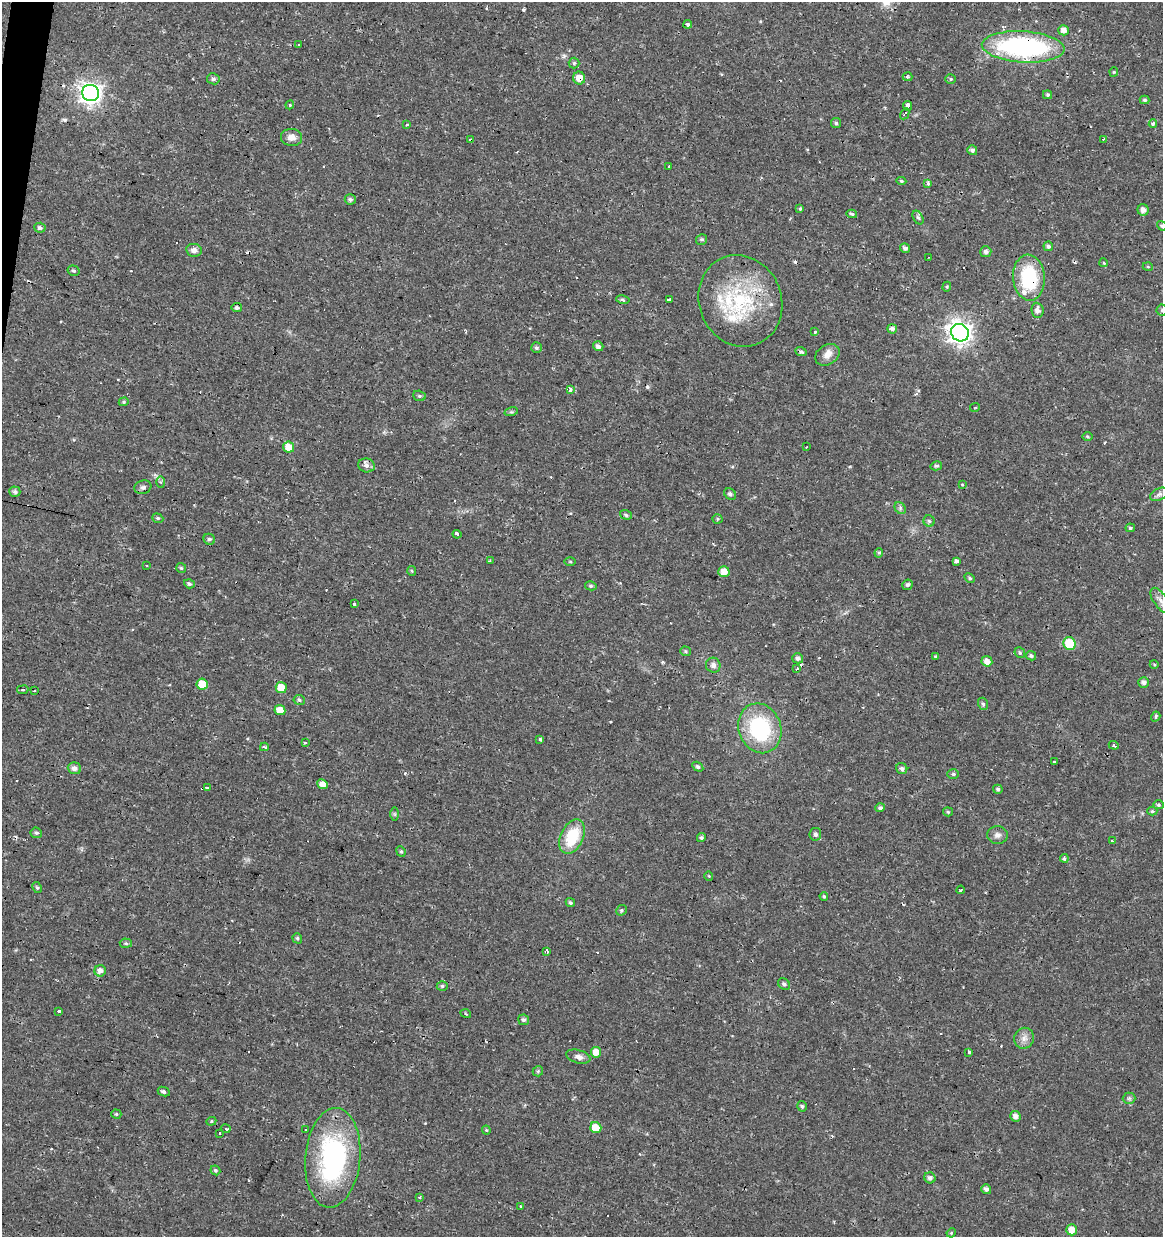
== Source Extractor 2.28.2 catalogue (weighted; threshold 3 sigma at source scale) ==
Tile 11 of 4 x 4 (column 3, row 3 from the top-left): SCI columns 2541-3701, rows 1238-2472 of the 5142 x 4941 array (HDU 1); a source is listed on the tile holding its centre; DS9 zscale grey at full resolution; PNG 1165 x 1239 px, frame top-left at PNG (2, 2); each listed source drawn as its Kron ellipse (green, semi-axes under 4 px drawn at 4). Shown black and unused: <1% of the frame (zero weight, under 2 of 3 exposures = <1% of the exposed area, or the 3 px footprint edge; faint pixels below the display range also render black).
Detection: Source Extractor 2.28.2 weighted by HDU 2 'WHT'; one run over the whole footprint, this tile lists its part. Background 0.0224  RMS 0.0028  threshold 0.0127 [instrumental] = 3 sigma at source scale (4.5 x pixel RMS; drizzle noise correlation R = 1.50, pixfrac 1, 0.0396/0.0396 arcsec/px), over >= 5 px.
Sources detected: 211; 27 cosmic-ray / hot-pixel residue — neither listed nor drawn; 5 inside a brighter listed object's ellipse — not listed separately; the other 179 listed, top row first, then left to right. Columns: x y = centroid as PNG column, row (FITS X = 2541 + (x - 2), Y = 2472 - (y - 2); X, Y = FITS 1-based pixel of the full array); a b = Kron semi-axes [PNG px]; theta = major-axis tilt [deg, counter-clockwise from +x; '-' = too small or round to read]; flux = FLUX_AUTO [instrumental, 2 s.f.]
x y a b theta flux
688 24 4 4 - 0.7
1064 30 5 5 - 1.7
298 45 3 3 - 0.82
1023 47 41 15 -3 53
574 63 5 5 - 0.49
1114 72 4 4 - 0.31
908 77 5 3 - 0.4
579 78 6 6 - 2.7
213 79 6 5 - 0.69
951 79 5 5 - 0.47
90 93 8 8 - 170
1048 95 4 4 - 0.5
1145 100 5 4 - 0.46
290 105 4 4 - 0.42
908 106 5 4 - 3.1
905 114 6 3 61 1.4
836 123 5 5 - 0.44
1153 123 4 3 - 0.65
406 124 3 3 - 1.2
292 137 11 8 -6 1.9
1103 139 3 2 - 0.28
471 140 4 3 - 2.8
972 150 5 4 - 0.82
669 167 3 3 - 2.9
901 181 5 4 - 0.38
928 184 3 3 - 2.3
350 199 5 5 - 0.7
800 209 4 3 - 0.55
1143 210 6 5 - 1.5
852 214 5 3 - 0.49
918 218 7 5 -61 0.56
1162 226 5 4 - 0.51
40 228 6 5 - 0.78
702 239 6 5 - 0.55
1048 246 5 5 - 0.74
905 248 5 4 - 0.76
194 250 8 6 -9 1.2
986 252 5 5 - 0.95
928 258 3 2 - 0.21
1103 263 4 3 - 0.65
1148 267 5 3 - 0.28
73 271 6 5 - 0.53
1029 278 23 16 -85 17
947 287 5 4 - 0.35
623 300 7 3 -10 0.52
669 300 3 3 - 1.1
740 301 46 41 -68 27
237 308 5 4 - 0.71
1037 310 8 6 -85 1.4
1162 310 5 5 - 0.46
892 329 5 4 - 1.1
815 332 3 3 - 0.66
960 333 9 8 - 200
598 346 5 4 - 1
536 348 5 5 - 0.6
801 351 6 4 -22 0.83
827 355 13 9 29 2.1
570 390 4 3 - 3.8
419 396 6 5 - 0.5
124 402 5 4 - 0.38
975 407 5 3 - 0.28
511 412 7 4 17 0.43
1087 436 5 4 - 0.38
289 447 5 5 - 4.1
806 447 3 2 - 0.2
366 465 8 7 - 1.3
936 466 6 4 13 0.46
161 482 6 4 -88 0.45
962 485 4 4 - 0.27
143 487 9 6 17 0.88
15 492 5 5 - 0.72
730 494 6 5 - 0.73
1159 494 10 6 25 0.81
900 508 6 5 - 0.57
626 515 6 4 -19 0.48
158 518 6 4 -20 0.43
717 519 5 4 - 0.35
929 521 5 5 - 0.51
1130 528 5 4 - 0.46
457 534 4 3 - 4.9
209 539 6 5 - 0.64
879 553 5 4 - 0.38
490 561 3 2 - 0.38
956 561 4 3 - 1.4
570 562 5 3 - 0.27
147 565 3 2 - 0.4
181 568 5 5 - 0.42
412 571 5 4 - 0.34
724 572 5 5 - 2.7
970 578 5 4 - 0.47
189 584 5 4 - 0.65
907 585 5 5 - 0.55
591 586 5 4 - 0.44
1160 600 14 6 -56 1.8
354 603 3 3 - 1.6
1070 644 6 6 - 10
686 651 5 5 - 0.45
1020 653 6 5 - 0.49
936 656 4 3 - 0.32
1031 656 5 4 - 0.69
798 658 5 5 - 0.95
987 661 5 5 - 1.6
1154 664 4 3 - 0.27
713 665 7 7 - 1.2
797 669 3 2 - 0.36
1144 682 5 5 - 1.1
202 684 5 5 - 5.4
281 688 5 5 - 3.6
23 690 5 3 - 0.36
34 691 2 2 - 0.29
299 700 5 5 - 0.51
983 704 6 5 - 0.64
280 710 5 5 - 2.8
1156 716 5 4 - 0.55
760 728 25 21 -69 23
540 739 3 3 - 0.93
305 742 3 3 - 0.46
1114 745 5 3 - 2.9
264 747 4 3 - 1
1055 761 3 3 - 0.75
698 767 6 4 -33 0.6
74 768 7 6 - 1.3
902 769 6 5 - 0.74
953 774 6 5 - 0.5
322 784 5 5 - 2.1
208 788 3 2 - 0.68
998 789 5 4 - 0.56
1158 805 5 4 - 0.45
880 808 5 4 - 0.74
1152 811 5 4 - 0.41
948 812 5 4 - 0.34
395 814 7 4 -89 0.45
36 833 6 5 - 0.56
815 834 6 6 - 0.77
998 835 10 9 - 1.3
572 837 18 11 64 11
701 838 4 4 - 0.52
1112 841 3 3 - 1.2
401 851 5 4 - 0.42
1064 858 4 4 - 0.76
709 876 5 3 - 0.25
37 888 6 4 -62 0.44
961 890 4 3 - 0.93
824 896 4 3 - 0.37
570 903 5 4 - 0.52
621 910 5 5 - 0.52
297 938 5 4 - 0.46
126 943 6 4 -4 0.5
547 951 4 2 - 0.61
100 971 6 5 - 1.5
784 984 7 5 -43 0.62
442 986 5 4 - 0.47
59 1011 4 3 - 1.8
466 1014 5 3 - 0.27
524 1020 5 5 - 0.74
1024 1038 10 9 - 1.7
596 1052 5 5 - 2.8
969 1053 3 3 - 1.4
578 1057 12 6 -16 1.4
538 1071 5 5 - 0.4
164 1092 6 4 -26 0.65
1129 1098 6 6 - 0.57
802 1106 5 4 - 0.52
116 1114 5 4 - 0.43
1016 1116 5 5 - 1.4
211 1121 5 4 - 0.36
596 1128 6 5 - 5.5
226 1129 5 3 - 1.7
306 1130 3 2 - 0.39
486 1130 4 4 - 0.32
220 1134 3 3 - 0.71
333 1158 50 27 85 46
215 1170 5 4 - 0.5
930 1178 6 5 - 0.88
986 1189 5 4 - 1
420 1197 3 3 - 1.5
520 1206 3 3 - 1.3
1072 1230 5 5 - 3
951 1233 5 4 - 0.29
Overlapping masked pixels (flux is a lower limit): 6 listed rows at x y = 1023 47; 579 78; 471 140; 1029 278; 740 301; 1160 600
Isophote crosses this tile's border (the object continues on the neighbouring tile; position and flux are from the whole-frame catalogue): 3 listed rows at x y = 1162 226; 1162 310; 1160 600